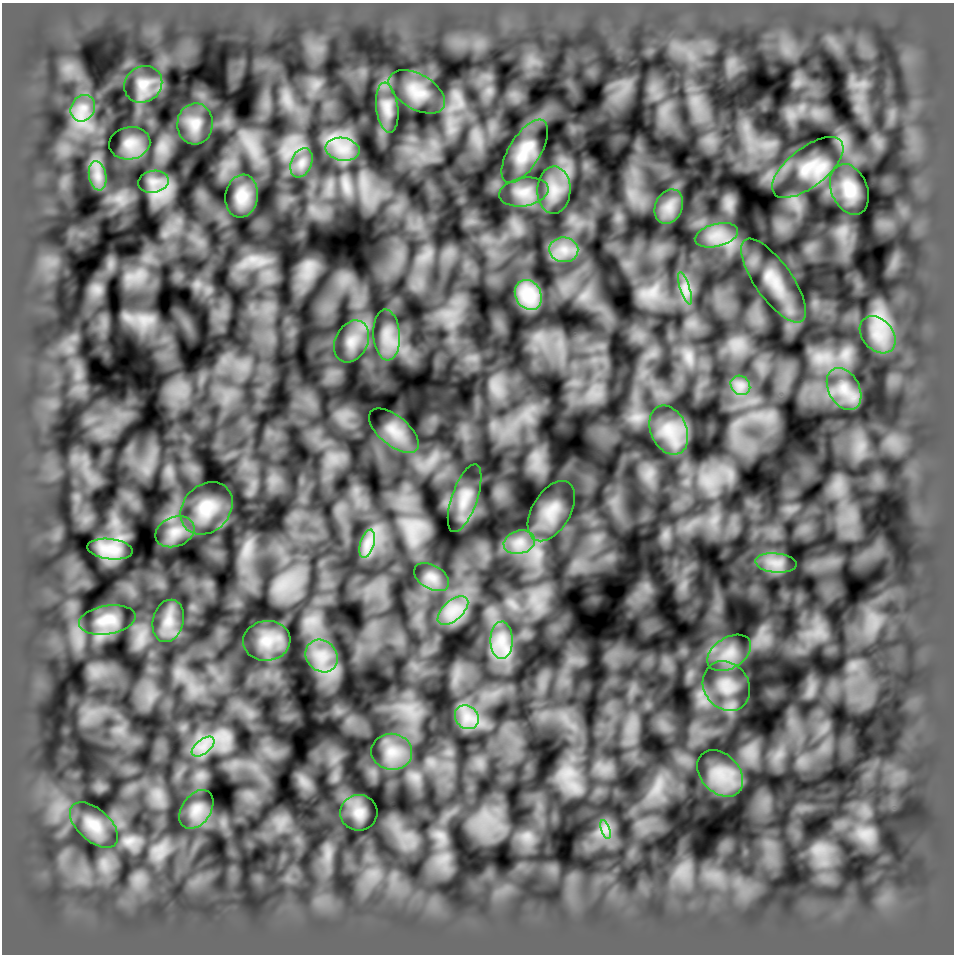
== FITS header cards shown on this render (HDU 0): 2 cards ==
NAXIS1  =                  952 /
NAXIS2  =                  952 /

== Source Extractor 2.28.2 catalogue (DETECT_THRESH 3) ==
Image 952 x 952 px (HDU 0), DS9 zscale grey, 1 PNG px = 1 image px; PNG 956 x 956 px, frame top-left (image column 1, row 952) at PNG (2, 3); each listed source drawn as its Kron ellipse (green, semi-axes under 4 px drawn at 4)
Background 0.998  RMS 0.055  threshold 0.165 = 3 sigma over >= 5 px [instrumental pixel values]
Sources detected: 54; all 54 listed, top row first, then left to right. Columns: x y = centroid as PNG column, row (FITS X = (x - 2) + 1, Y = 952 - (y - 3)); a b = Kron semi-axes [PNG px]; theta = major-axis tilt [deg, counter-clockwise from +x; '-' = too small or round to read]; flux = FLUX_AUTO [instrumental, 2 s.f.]
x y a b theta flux
143 84 20 17 34 61
417 92 31 17 -31 87
83 108 14 11 59 50
387 108 25 11 -83 51
195 124 20 18 85 61
130 143 21 16 9 49
342 149 17 11 -10 65
525 151 36 15 58 100
301 163 15 10 67 40
808 167 43 19 38 150
98 176 15 8 -79 38
153 182 15 11 10 42
849 189 26 18 -67 95
554 190 23 16 88 82
524 192 25 14 9 63
242 196 21 16 81 61
669 207 18 13 67 54
716 235 22 11 15 67
564 250 14 12 -7 57
773 281 49 18 -55 130
685 288 17 5 -72 26
528 295 16 12 -60 84
387 335 25 13 -86 75
878 335 21 15 -48 88
352 341 22 16 64 70
740 385 10 9 - 31
844 389 22 15 -61 87
669 430 25 18 -65 100
394 431 30 14 -40 64
465 498 35 13 71 66
207 508 29 23 47 120
551 511 33 19 59 92
175 532 20 14 22 58
519 542 16 11 16 51
367 544 14 7 74 35
110 549 23 10 -7 66
776 563 21 9 -5 46
432 577 19 11 -31 41
453 610 19 9 42 62
107 620 28 14 9 67
168 621 21 15 76 66
501 640 19 11 -90 68
267 641 24 20 6 83
729 653 24 15 32 80
322 656 17 15 -48 79
726 686 26 22 -54 110
467 717 13 11 -45 51
203 747 13 7 38 38
392 752 20 18 -6 81
720 773 26 19 -46 110
196 809 21 14 55 54
359 813 18 18 - 48
94 825 29 16 -41 72
605 829 10 4 -72 16